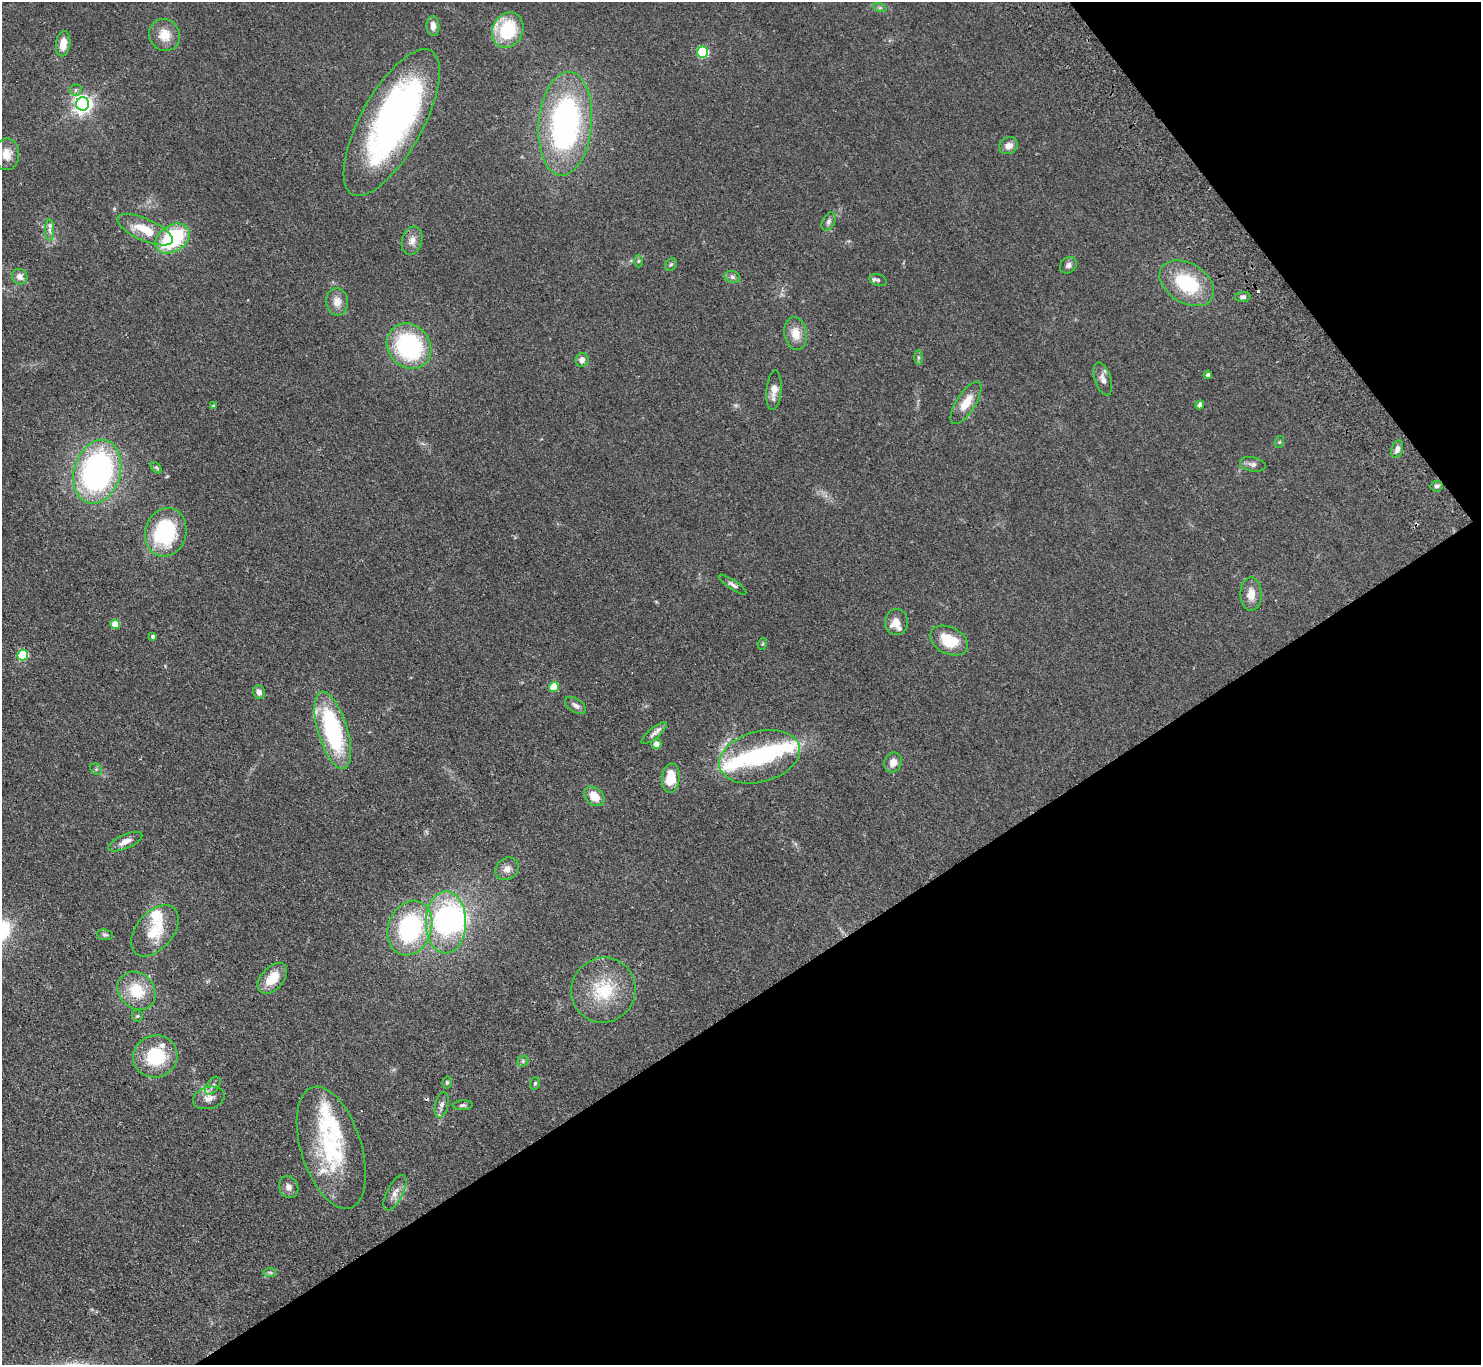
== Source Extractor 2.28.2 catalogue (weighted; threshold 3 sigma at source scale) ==
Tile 12 of 4 x 4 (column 4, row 3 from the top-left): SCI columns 4487-5965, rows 1699-3061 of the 6014 x 5985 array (HDU 1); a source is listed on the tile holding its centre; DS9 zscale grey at full resolution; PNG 1483 x 1367 px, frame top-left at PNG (2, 2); each listed source drawn as its Kron ellipse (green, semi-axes under 4 px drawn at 4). Shown black and unused: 32% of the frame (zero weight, under 2 of 3 exposures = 3% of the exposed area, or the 3 px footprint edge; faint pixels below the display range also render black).
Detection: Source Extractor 2.28.2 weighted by HDU 2 'WHT'; one run over the whole footprint, this tile lists its part. Background 0.0514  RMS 0.0075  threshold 0.0337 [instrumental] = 3 sigma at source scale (4.5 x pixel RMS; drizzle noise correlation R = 1.50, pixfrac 1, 0.05/0.05 arcsec/px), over >= 5 px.
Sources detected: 98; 2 inside a brighter object's white glare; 3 cosmic-ray / hot-pixel residue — neither listed nor drawn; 9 inside a brighter listed object's ellipse — not listed separately; the other 84 listed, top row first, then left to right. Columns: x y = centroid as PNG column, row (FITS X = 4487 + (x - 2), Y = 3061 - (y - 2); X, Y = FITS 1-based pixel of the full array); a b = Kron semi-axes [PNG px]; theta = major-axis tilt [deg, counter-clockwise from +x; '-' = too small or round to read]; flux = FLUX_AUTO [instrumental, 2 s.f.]
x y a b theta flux
880 8 7 4 -18 1.3
433 26 10 6 -85 4.5
508 30 18 15 64 44
165 35 16 15 - 12
63 44 12 7 81 9.2
703 52 6 5 - 69
76 90 6 5 - 2
83 104 6 6 - 350
392 123 82 31 61 290
565 124 52 26 85 180
1009 146 10 8 29 5
7 154 16 12 89 8.5
829 221 10 6 63 2.3
50 230 11 4 90 2.6
145 230 30 11 -24 19
173 239 19 13 34 61
412 241 14 10 74 5.5
638 261 6 4 89 0.92
671 264 7 5 53 1.3
1068 265 9 7 40 2.5
20 277 8 7 - 4.3
732 277 8 6 -18 2
878 280 8 6 -17 1.7
1187 283 30 20 -32 44
1243 297 8 5 1 1.9
337 302 14 11 -85 7
796 334 16 11 -81 10
409 346 24 21 -49 87
918 357 7 4 -90 1.2
582 360 7 6 - 4.3
1208 375 4 4 - 1.6
1103 379 17 8 -72 4.5
774 390 20 7 85 7
966 403 24 9 57 13
1200 405 4 4 - 3.6
214 406 4 4 - 0.99
1279 442 6 4 71 0.81
1397 449 9 5 72 3.8
1253 464 13 7 -11 3.1
156 468 7 4 -45 1.1
97 472 32 23 73 180
1436 486 6 5 - 1.7
166 532 24 20 74 66
733 585 16 4 -34 2.5
1251 594 16 10 -90 8.1
896 622 13 11 -89 6.6
115 624 5 4 - 17
153 636 4 3 - 1.7
949 641 20 13 -26 22
762 644 6 4 70 0.89
23 655 5 5 - 45
554 687 5 5 - 26
259 692 7 6 - 3.5
576 705 12 6 -35 3
333 730 40 15 -73 84
654 733 16 5 40 3.2
656 744 5 5 - 6
759 757 41 25 15 58
893 762 10 8 68 5.9
96 769 6 5 - 1.4
671 778 14 9 83 18
594 796 11 8 -44 9.8
125 842 18 7 24 5.9
507 869 12 10 42 4.9
446 922 31 20 90 120
410 928 28 21 69 85
155 931 30 18 50 23
105 935 8 5 -7 1.5
272 978 18 11 48 15
603 990 33 32 - 37
137 991 21 17 -45 23
137 1016 6 5 - 1.1
155 1056 22 21 - 40
523 1061 6 4 48 1.3
447 1082 6 5 - 1.3
535 1083 6 5 - 1.2
213 1086 10 6 53 2.7
209 1098 16 11 16 6
442 1105 13 6 77 3.3
463 1105 10 5 4 1.7
331 1148 63 30 -72 74
289 1187 11 9 -68 3.9
395 1193 19 8 63 5.8
270 1272 7 4 0 1.3